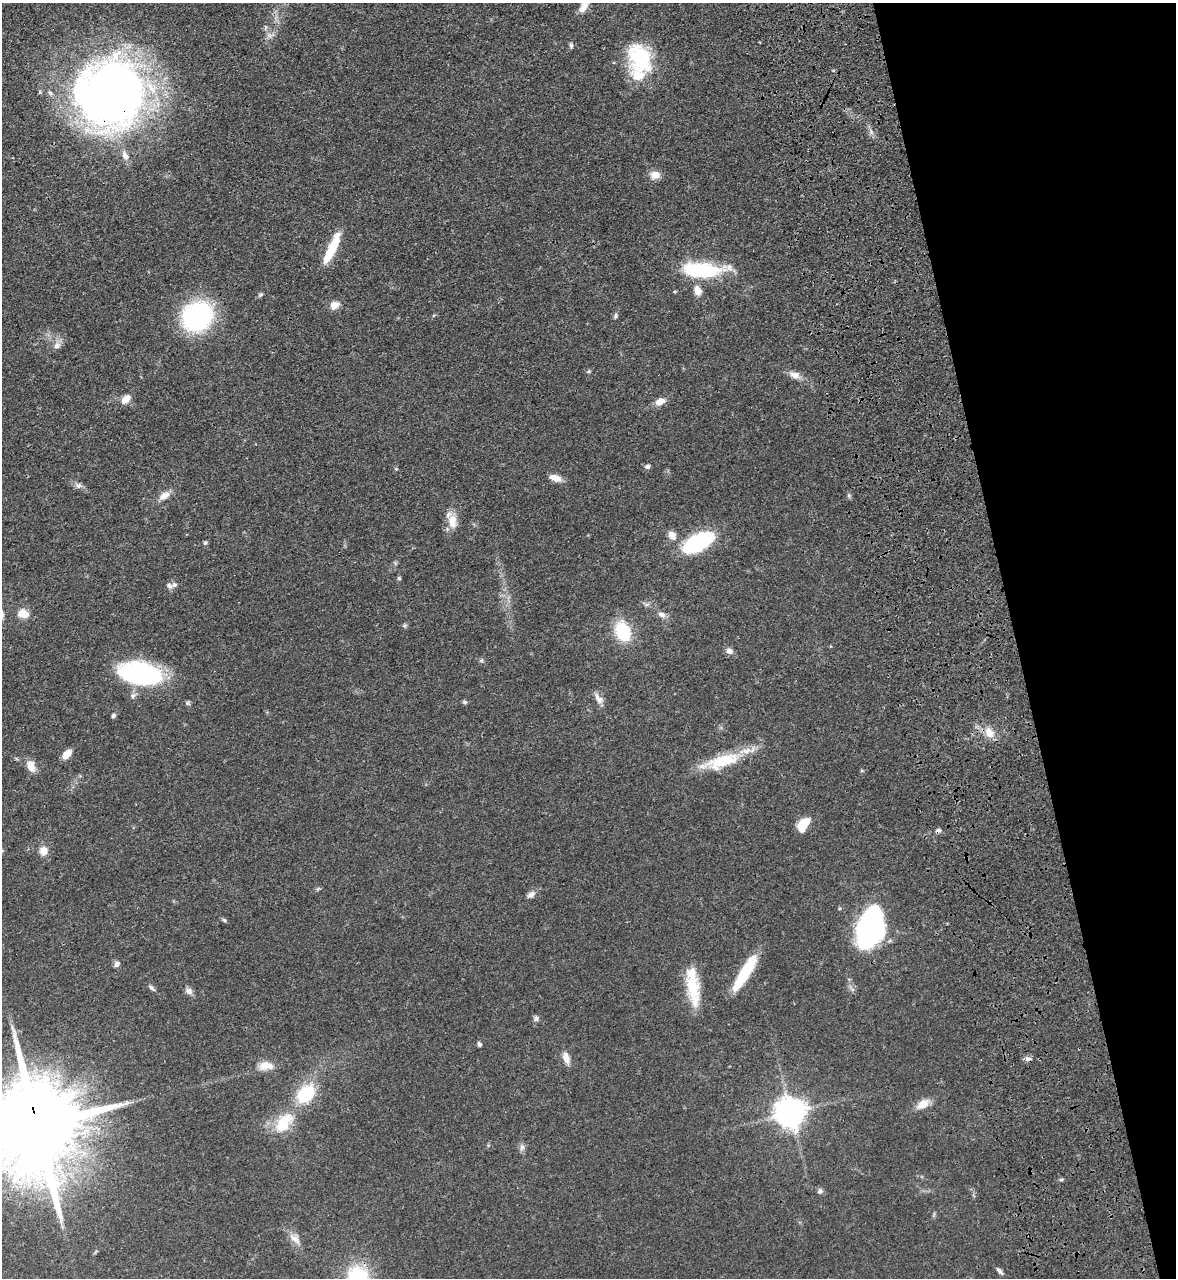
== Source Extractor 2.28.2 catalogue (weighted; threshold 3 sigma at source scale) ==
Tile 12 of 4 x 4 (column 4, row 3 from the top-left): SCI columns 3955-5128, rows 1452-2727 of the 5334 x 5453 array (HDU 1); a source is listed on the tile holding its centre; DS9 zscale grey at full resolution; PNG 1178 x 1280 px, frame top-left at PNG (2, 3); no overlay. Shown black and unused: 14% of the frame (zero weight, under 3 of 4 exposures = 11% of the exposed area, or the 3 px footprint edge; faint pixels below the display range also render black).
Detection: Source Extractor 2.28.2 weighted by HDU 2 'WHT'; one run over the whole footprint, this tile lists its part. Background 0.0519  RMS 0.0042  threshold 0.0187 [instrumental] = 3 sigma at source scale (4.5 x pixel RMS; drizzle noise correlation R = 1.50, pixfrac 1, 0.05/0.05 arcsec/px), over >= 5 px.
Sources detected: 72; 2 cosmic-ray / hot-pixel residue — not listed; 5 inside a brighter listed object's ellipse — not listed separately; the other 65 listed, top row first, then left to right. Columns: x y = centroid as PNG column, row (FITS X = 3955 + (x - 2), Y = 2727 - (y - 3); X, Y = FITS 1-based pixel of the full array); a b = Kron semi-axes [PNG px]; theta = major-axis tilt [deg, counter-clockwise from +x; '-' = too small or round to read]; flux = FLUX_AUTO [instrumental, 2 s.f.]
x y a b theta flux
584 6 18 8 59 3.4
269 35 7 5 -44 1.2
571 46 8 4 -89 0.84
640 58 38 27 -68 26
110 93 66 64 80 280
655 175 13 10 4 3.2
332 248 36 8 65 14
702 270 45 16 -4 30
697 291 11 8 -72 3.4
334 305 12 9 29 2.9
616 315 7 5 89 0.77
197 316 28 25 39 59
57 346 11 8 49 2.2
795 375 14 9 -18 3
126 399 13 8 40 3.3
660 401 12 7 17 3.3
647 466 7 6 - 0.98
555 478 14 7 -20 3.4
78 486 9 7 -25 1.5
165 495 15 9 32 3.1
452 521 19 12 -84 5.3
672 535 12 8 -53 2.9
205 543 5 5 - 0.78
698 543 34 16 31 31
399 578 5 5 - 0.51
169 585 8 6 -24 1.3
23 614 13 10 -13 4.4
662 614 10 7 -14 1.9
404 625 6 5 - 0.71
623 631 20 14 -67 18
729 651 9 7 -24 1.8
140 673 36 18 -10 65
133 696 7 7 - 1.2
599 699 16 8 -52 2.5
465 702 6 5 - 0.73
113 716 5 5 - 0.8
989 732 16 9 -63 4.6
67 754 10 7 48 4.5
721 761 55 16 16 18
31 766 15 9 -67 3.8
803 825 11 7 59 11
43 851 9 8 - 3.8
531 895 11 7 32 1.8
224 920 7 4 -45 0.63
871 927 41 26 74 66
116 964 8 6 86 1.3
744 973 40 9 59 19
151 988 10 5 -46 1.1
692 988 43 14 -79 15
189 991 9 8 - 1.6
536 1018 7 7 - 1.1
479 1044 5 4 - 0.92
566 1058 16 8 -73 3
266 1066 20 11 2 4.9
306 1094 17 13 42 22
923 1104 17 10 36 4.3
790 1113 9 9 - 620
283 1123 27 15 51 14
37 1126 28 20 -80 9700
522 1147 9 5 60 1.3
1061 1180 6 4 1 0.56
820 1191 7 6 - 1
295 1239 19 8 -40 3.2
999 1271 10 4 -47 1.2
358 1277 19 17 -68 30
Overlapping masked pixels (flux is a lower limit): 2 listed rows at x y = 110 93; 37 1126
Isophote crosses this tile's border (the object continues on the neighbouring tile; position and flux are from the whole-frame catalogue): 3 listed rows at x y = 584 6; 37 1126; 358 1277